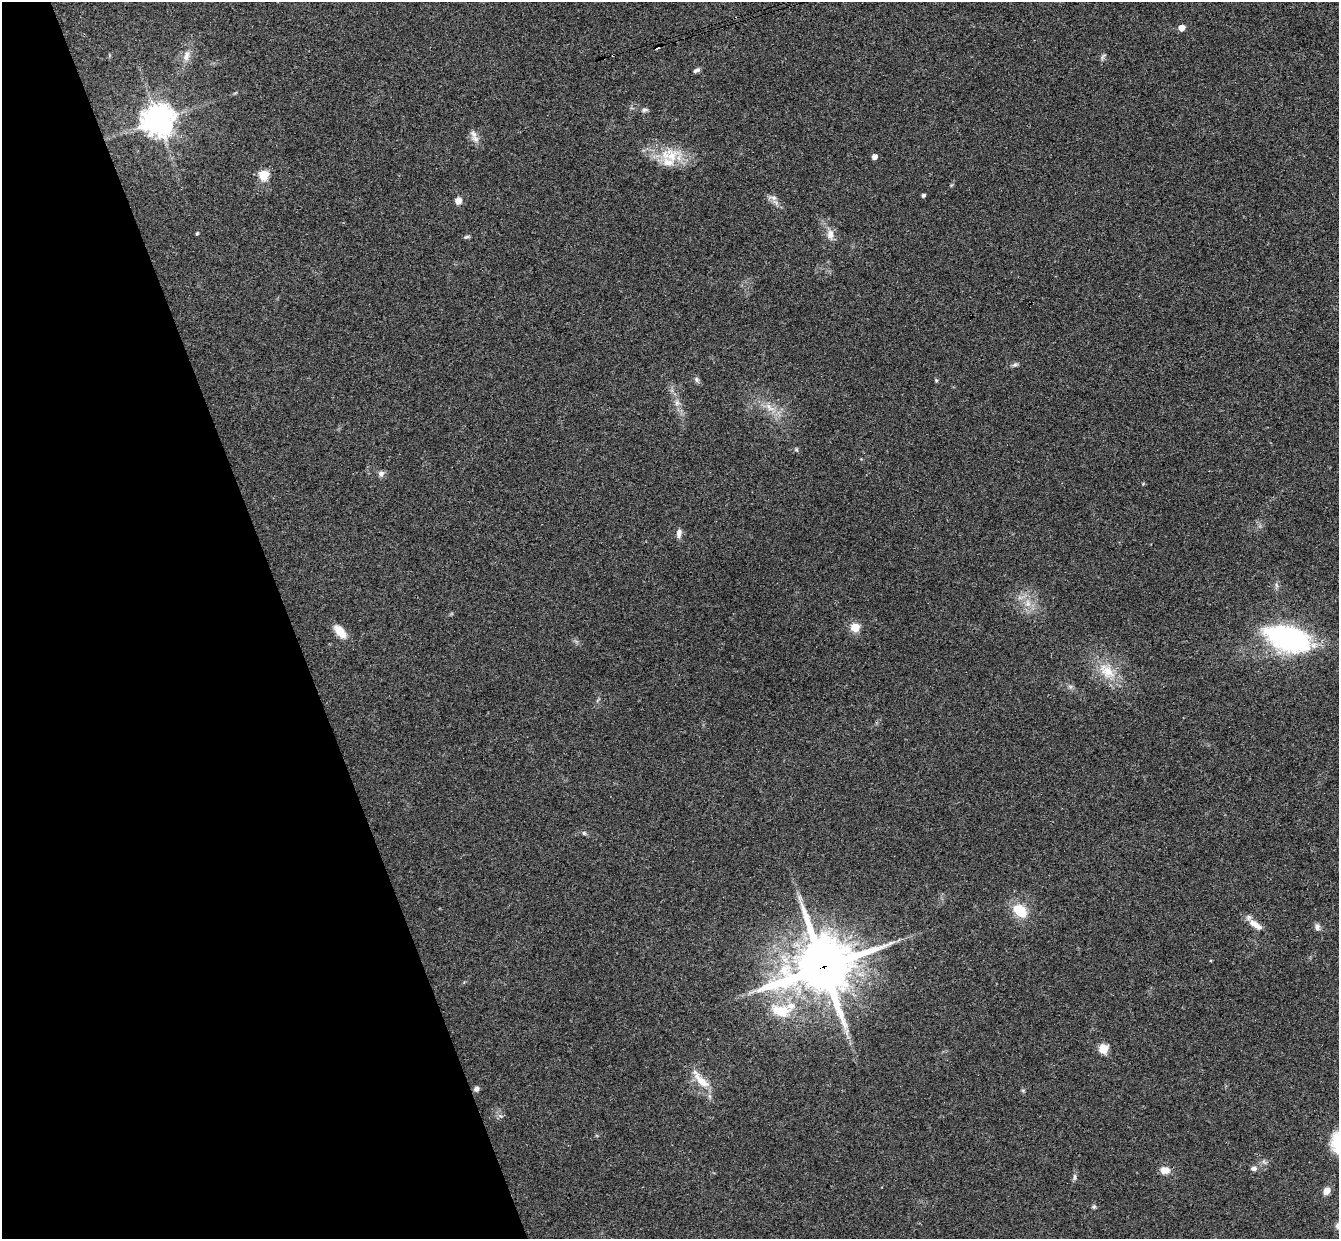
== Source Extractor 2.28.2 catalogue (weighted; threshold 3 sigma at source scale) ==
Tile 5 of 4 x 4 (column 1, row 2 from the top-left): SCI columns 57-1393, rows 2645-3881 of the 5460 x 5411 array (HDU 1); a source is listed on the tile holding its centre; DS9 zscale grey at full resolution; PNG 1341 x 1241 px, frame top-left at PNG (2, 2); no overlay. Shown black and unused: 22% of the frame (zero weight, under 3 of 4 exposures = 6% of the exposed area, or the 3 px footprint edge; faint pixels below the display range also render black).
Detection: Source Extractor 2.28.2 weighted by HDU 2 'WHT'; one run over the whole footprint, this tile lists its part. Background 0.063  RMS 0.0051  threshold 0.023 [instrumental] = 3 sigma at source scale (4.5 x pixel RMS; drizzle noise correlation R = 1.50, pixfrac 1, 0.05/0.05 arcsec/px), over >= 5 px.
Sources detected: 48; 3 cosmic-ray / hot-pixel residue — not listed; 2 inside a brighter listed object's ellipse — not listed separately; the other 43 listed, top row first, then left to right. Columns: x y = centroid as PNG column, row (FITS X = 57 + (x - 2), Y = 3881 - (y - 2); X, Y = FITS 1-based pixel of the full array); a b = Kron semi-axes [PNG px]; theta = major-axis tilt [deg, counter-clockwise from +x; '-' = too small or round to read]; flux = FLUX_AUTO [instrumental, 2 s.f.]
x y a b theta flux
1182 28 5 4 - 6.7
186 56 16 8 71 4
1103 56 10 4 47 0.96
696 70 7 4 25 1.4
645 110 8 5 10 1.2
158 120 9 9 - 950
473 134 13 7 -58 2.9
670 155 32 20 2 17
874 156 4 4 - 3.3
264 175 6 5 - 28
923 195 4 3 - 1.2
773 198 12 6 -11 2.1
458 200 5 5 - 6.7
197 233 4 4 - 0.53
830 234 13 9 -88 3.7
466 237 8 5 18 0.88
1015 365 9 4 18 1.1
696 380 7 6 - 1.2
936 380 4 4 - 0.76
677 403 8 6 89 2
769 407 15 7 -49 4.6
796 450 6 5 - 0.75
381 474 9 8 - 1.7
679 533 11 6 83 2.4
1028 603 11 8 -85 3.9
855 627 5 5 - 21
340 631 19 9 -50 6.6
1288 639 35 18 -17 120
1107 671 28 16 -43 14
584 833 6 5 - 0.86
1020 911 14 10 -41 15
1255 924 17 9 -27 4.6
1317 927 9 7 -70 1.7
823 967 21 18 21 3200
781 1011 26 15 -13 16
1103 1049 5 5 - 25
702 1081 29 10 -42 8.9
476 1089 7 6 - 1.4
1023 1090 6 4 -1 0.59
1254 1168 8 6 -5 1.7
1164 1170 9 7 -2 5.2
1327 1191 7 6 - 4.4
1094 1207 6 5 - 0.83
Overlapping masked pixels (flux is a lower limit): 1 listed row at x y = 823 967